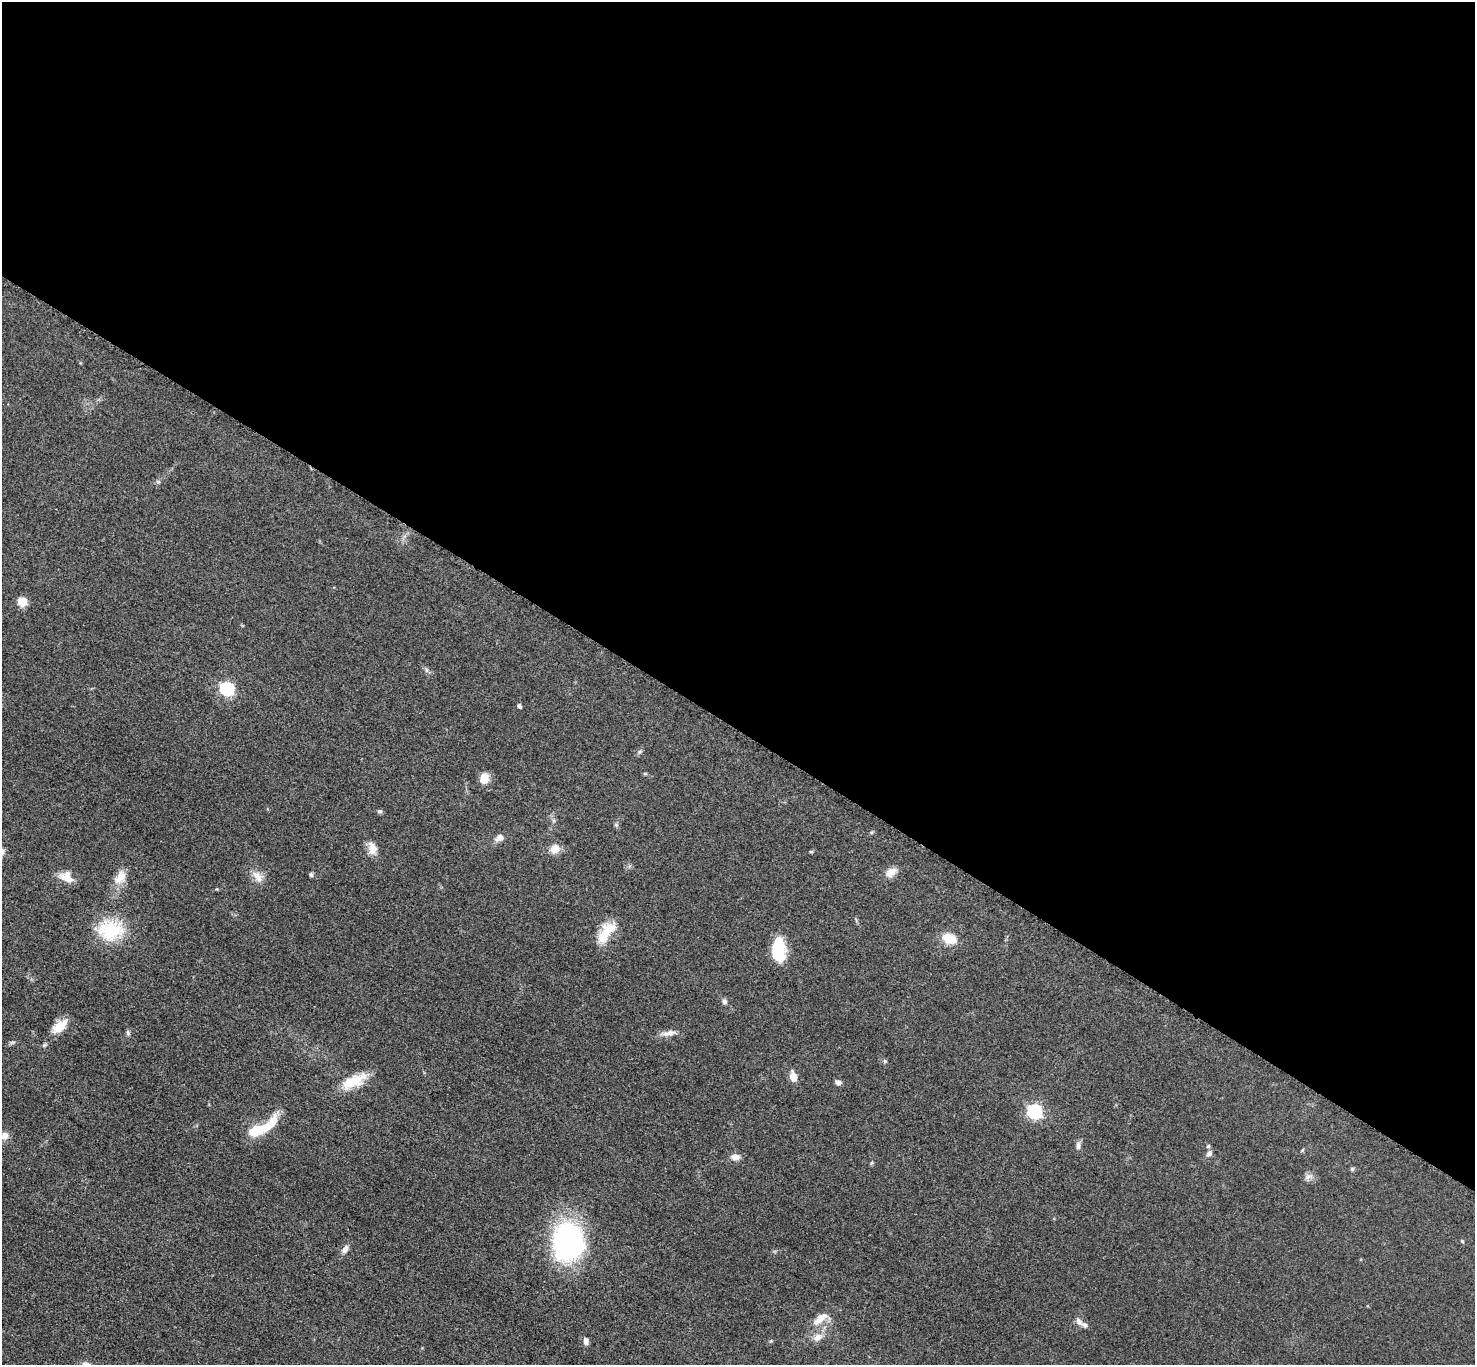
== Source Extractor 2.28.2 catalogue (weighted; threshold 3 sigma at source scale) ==
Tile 3 of 4 x 4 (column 3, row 1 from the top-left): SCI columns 2958-4430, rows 4251-5613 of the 5911 x 5917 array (HDU 1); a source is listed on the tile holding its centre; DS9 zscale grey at full resolution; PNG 1477 x 1367 px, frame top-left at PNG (2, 2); no overlay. Shown black and unused: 54% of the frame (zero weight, under 3 of 5 exposures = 1% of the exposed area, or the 3 px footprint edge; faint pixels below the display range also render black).
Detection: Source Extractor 2.28.2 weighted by HDU 2 'WHT'; one run over the whole footprint, this tile lists its part. Background 0.0531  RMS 0.0058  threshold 0.026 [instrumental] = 3 sigma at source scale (4.5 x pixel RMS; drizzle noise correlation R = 1.50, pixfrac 1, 0.05/0.05 arcsec/px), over >= 5 px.
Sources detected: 52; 2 inside a brighter object's white glare — not listed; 2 inside a brighter listed object's ellipse — not listed separately; the other 48 listed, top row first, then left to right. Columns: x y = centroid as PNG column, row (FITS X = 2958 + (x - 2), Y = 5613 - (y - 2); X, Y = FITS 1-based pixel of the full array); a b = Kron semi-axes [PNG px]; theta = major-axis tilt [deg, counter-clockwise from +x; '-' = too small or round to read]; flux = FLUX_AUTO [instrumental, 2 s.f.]
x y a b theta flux
22 601 10 10 - 6.3
426 670 7 4 -72 1.1
227 688 6 6 - 88
519 706 5 4 - 1.8
640 751 7 5 52 1.1
645 773 6 4 -1 0.64
484 778 13 11 69 5.8
379 811 7 5 -1 1.1
616 825 6 5 - 0.91
499 838 11 9 31 3.2
372 848 17 11 -79 5.5
555 849 11 10 - 5.8
811 852 4 4 - 0.65
891 872 15 9 34 5.3
311 874 5 5 - 1
121 877 18 12 82 7.2
257 877 18 10 -54 5.5
67 878 24 8 -16 6.2
217 889 4 3 - 0.45
110 930 34 26 5 28
606 932 29 12 54 15
949 938 17 10 -20 11
778 949 22 11 -89 31
724 1002 7 6 - 1.5
58 1027 21 13 36 8.2
128 1033 8 5 -80 1.2
669 1033 19 7 11 4.1
13 1042 8 4 0 1
885 1061 6 5 - 0.86
793 1077 10 7 -77 5.5
354 1081 33 13 25 15
838 1082 7 5 -18 2
1034 1111 6 6 - 120
270 1124 31 11 54 12
5 1135 9 8 - 3.8
1078 1146 11 6 88 2.1
1208 1146 6 4 45 0.81
1302 1150 6 3 45 0.66
1209 1153 8 6 52 2.1
735 1157 13 8 -4 3.6
1352 1169 5 5 - 0.88
1308 1177 14 5 15 2.2
568 1242 37 32 84 120
345 1249 13 7 58 2.9
820 1319 26 10 32 8.4
1079 1321 12 7 -49 2.5
817 1337 13 9 33 4.5
586 1341 8 6 -80 2.3